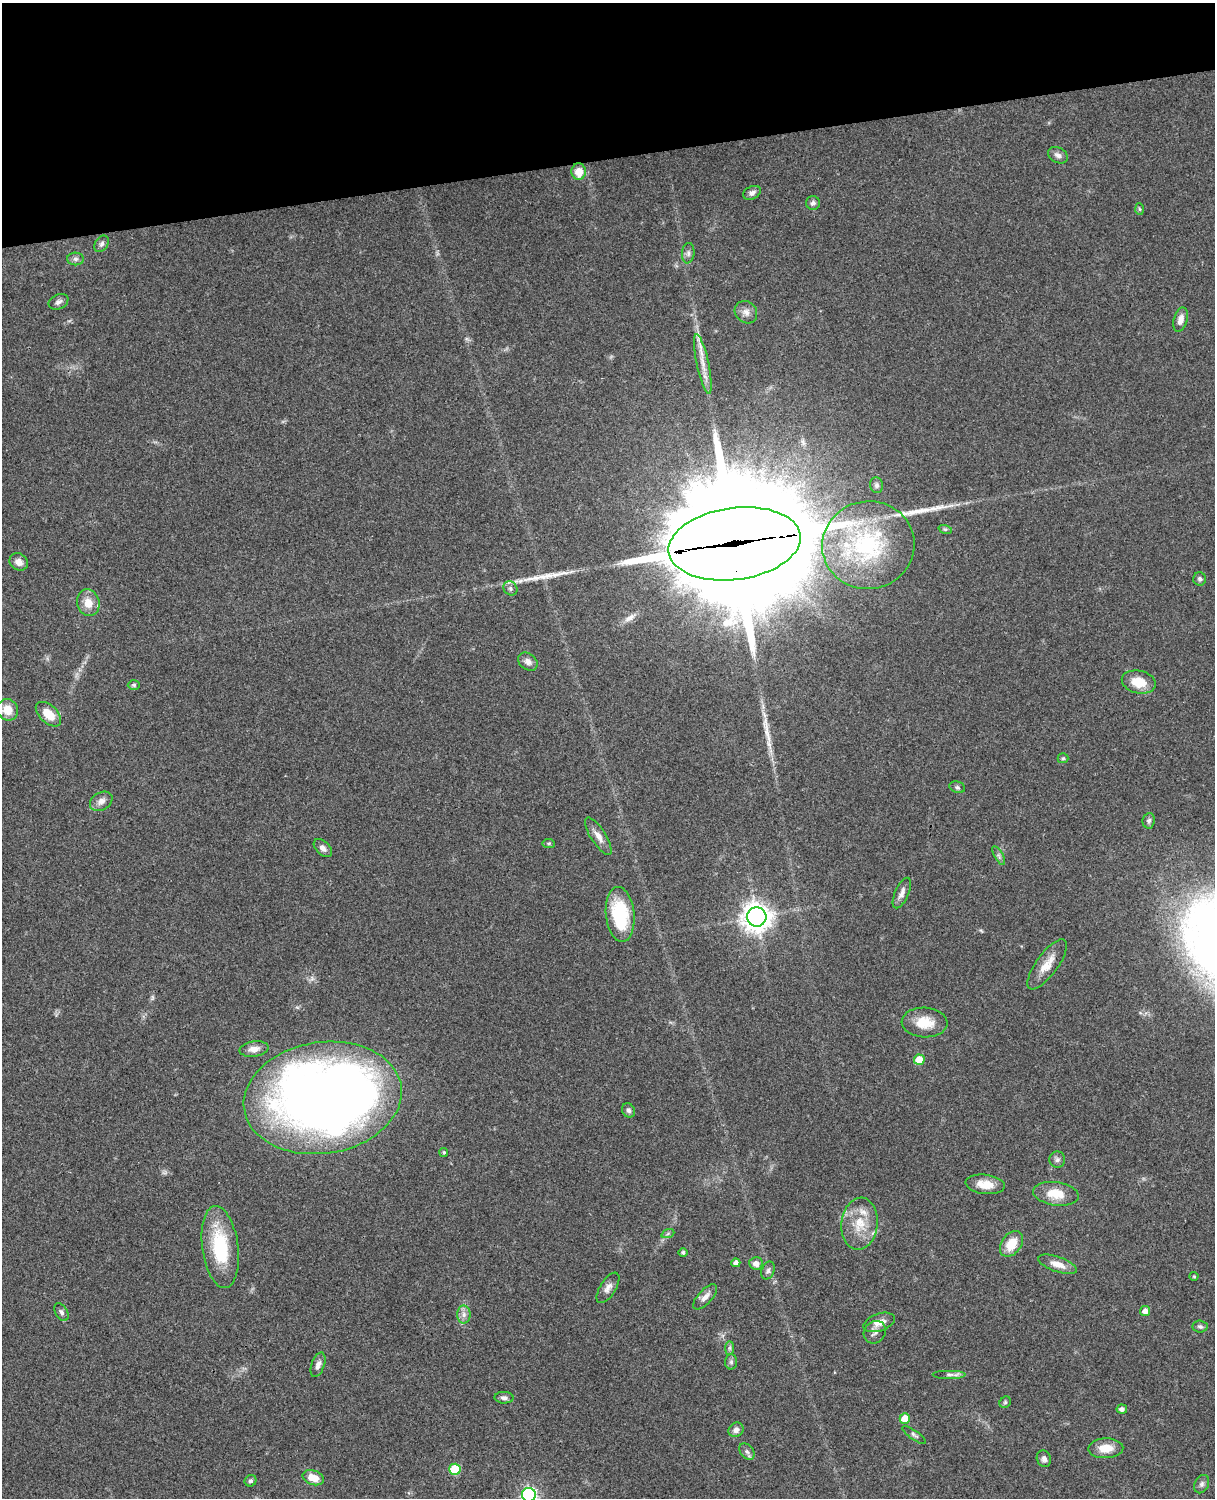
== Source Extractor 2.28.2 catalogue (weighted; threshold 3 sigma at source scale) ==
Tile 3 of 4 x 3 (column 3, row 1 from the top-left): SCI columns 2546-3758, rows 3268-4763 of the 5089 x 4927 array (HDU 1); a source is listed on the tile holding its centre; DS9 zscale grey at full resolution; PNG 1217 x 1500 px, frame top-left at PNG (2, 3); each listed source drawn as its Kron ellipse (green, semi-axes under 4 px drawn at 4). Shown black and unused: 10% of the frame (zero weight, under 3 of 4 exposures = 6% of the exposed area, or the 3 px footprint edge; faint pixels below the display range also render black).
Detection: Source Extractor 2.28.2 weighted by HDU 2 'WHT'; one run over the whole footprint, this tile lists its part. Background 0.081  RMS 0.0059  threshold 0.0264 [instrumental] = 3 sigma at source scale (4.5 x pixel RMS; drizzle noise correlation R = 1.50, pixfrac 1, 0.05/0.05 arcsec/px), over >= 5 px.
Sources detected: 89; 2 inside a brighter object's white glare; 4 long thin detections or spike segments (spike, bleed or trail) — neither listed nor drawn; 1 inside a brighter listed object's ellipse — not listed separately; the other 82 listed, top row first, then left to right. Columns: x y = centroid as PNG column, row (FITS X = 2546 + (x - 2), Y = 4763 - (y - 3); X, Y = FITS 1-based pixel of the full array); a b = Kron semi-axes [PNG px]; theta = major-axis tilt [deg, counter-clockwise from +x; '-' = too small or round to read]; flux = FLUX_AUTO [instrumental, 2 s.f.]
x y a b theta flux
1058 155 10 7 -29 2.5
579 172 8 7 - 8.1
752 193 9 6 26 2.1
813 203 7 7 - 2.1
1140 209 6 4 -87 0.75
102 244 9 6 57 1.8
688 253 10 6 84 2
75 259 8 6 -1 1.9
58 302 10 7 24 2.1
746 312 12 10 -43 3.6
1181 320 12 6 75 4.4
703 364 30 6 -78 7.6
876 485 8 6 -80 1.5
945 529 7 4 -18 1
735 544 66 36 8 28000
868 545 46 44 10 66
19 562 10 8 -33 3.4
1200 579 6 6 - 1.6
510 588 7 6 - 1.7
88 603 14 11 -74 7.1
528 662 11 8 -36 2.9
1139 682 17 11 -13 11
134 685 6 5 - 0.94
8 710 11 10 - 8.6
48 714 15 9 -43 9.9
1063 758 5 5 - 0.77
957 787 8 5 -20 1.3
101 801 12 8 29 3.6
1149 821 7 6 - 1.5
598 836 22 7 -57 4.7
549 843 6 4 -5 0.86
323 848 11 6 -45 2.8
999 856 10 3 -61 1.3
902 893 16 7 66 3.5
620 914 28 14 -84 35
757 917 9 9 - 700
1047 964 30 10 54 8.7
925 1023 23 15 -3 12
254 1049 14 7 8 4.1
919 1060 5 5 - 12
323 1098 79 55 9 610
629 1110 7 6 - 1.7
444 1152 4 4 - 0.93
1057 1160 8 8 - 1.8
985 1184 20 9 -8 8.5
1056 1194 23 11 -8 11
860 1224 26 18 84 15
668 1233 7 4 20 0.82
1011 1244 14 9 53 12
220 1247 41 18 -82 36
683 1252 4 4 - 1.2
736 1263 4 4 - 2.5
756 1263 7 6 - 3.6
1058 1264 20 7 -19 6
768 1270 9 6 67 1.7
1194 1276 4 4 - 0.63
608 1288 17 8 58 3.6
705 1297 16 7 47 3.5
1145 1311 5 5 - 3.4
61 1312 9 6 -60 1.8
464 1314 9 6 -90 2.6
879 1322 16 8 19 5.4
1200 1326 7 6 - 1.5
875 1332 12 10 51 3
730 1348 7 4 90 1.2
731 1362 7 6 - 1.4
318 1365 13 6 70 3.1
950 1374 17 4 0 2.4
504 1398 9 6 -2 2
1005 1402 6 5 - 0.94
1122 1409 5 4 - 2.1
905 1418 5 5 - 9.7
736 1430 8 7 - 2.6
914 1435 14 4 -35 1.7
1106 1448 17 10 2 8.9
747 1451 9 6 -49 2
1044 1459 8 7 - 1.9
455 1469 5 5 - 24
313 1478 11 7 -19 8.5
251 1481 6 5 - 1.4
1202 1484 10 7 62 1.8
529 1495 7 7 - 140
Overlapping masked pixels (flux is a lower limit): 1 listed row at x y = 735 544
Isophote crosses this tile's border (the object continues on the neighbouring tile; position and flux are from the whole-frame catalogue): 1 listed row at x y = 529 1495